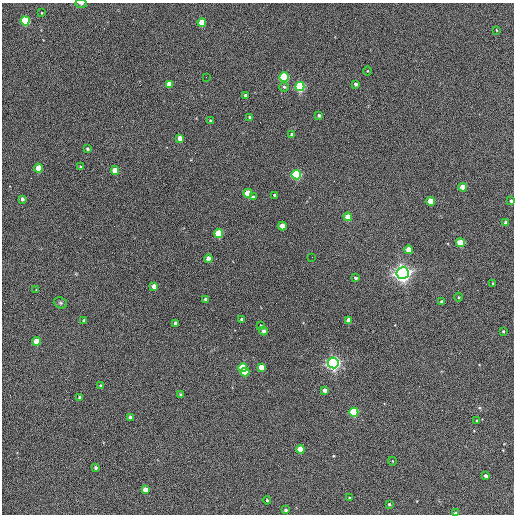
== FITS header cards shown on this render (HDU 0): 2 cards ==
NAXIS1  =                  512 / Axis length
NAXIS2  =                  512 / Axis length

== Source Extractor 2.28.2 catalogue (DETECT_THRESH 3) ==
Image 512 x 512 px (HDU 0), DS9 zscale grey, 1 PNG px = 1 image px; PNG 516 x 516 px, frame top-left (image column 1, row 512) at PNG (2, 3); each listed source drawn as its Kron ellipse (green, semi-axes under 4 px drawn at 4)
Background 398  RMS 22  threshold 64.5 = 3 sigma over >= 5 px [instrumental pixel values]
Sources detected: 76; all 76 listed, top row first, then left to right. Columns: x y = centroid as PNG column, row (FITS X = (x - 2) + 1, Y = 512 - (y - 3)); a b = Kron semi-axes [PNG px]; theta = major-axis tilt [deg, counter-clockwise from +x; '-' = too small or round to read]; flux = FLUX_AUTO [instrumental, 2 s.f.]
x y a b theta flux
81 4 6 3 -2 2.8e+03
42 13 3 2 - 8.7e+02
25 21 4 4 - 1.1e+05
202 22 4 4 - 4.1e+04
496 30 4 2 - 1.1e+03
367 71 4 3 - 1.2e+03
206 77 2 2 - 6.6e+02
284 77 5 4 - 2.0e+05
169 84 4 4 - 2.1e+04
356 84 3 3 - 3.7e+03
284 87 5 5 - 2.4e+03
300 87 5 4 - 2.5e+05
246 96 4 3 - 5.2e+03
319 115 4 3 - 2.9e+03
250 117 4 3 - 3.9e+03
210 121 3 3 - 1.7e+03
292 134 4 3 - 3.6e+03
180 138 4 4 - 1.4e+04
87 149 3 3 - 2.3e+03
80 167 4 3 - 1.4e+03
38 168 4 4 - 3.2e+04
115 171 4 4 - 2.7e+04
296 175 4 4 - 2.3e+05
463 187 4 4 - 2.6e+04
248 193 4 4 - 4.4e+04
274 195 3 3 - 2.7e+03
253 197 4 3 - 2.1e+03
22 199 3 3 - 3.5e+03
431 201 4 4 - 5.2e+04
511 201 4 3 - 2.6e+03
348 217 4 4 - 2.6e+04
506 223 4 3 - 8.8e+03
282 226 4 4 - 1.9e+04
219 233 4 4 - 8.7e+04
460 243 4 4 - 6.3e+04
409 250 4 4 - 3.3e+04
312 257 2 2 - 6.5e+02
209 259 4 4 - 1.6e+04
403 273 6 6 - 1.0e+06
355 278 3 3 - 2.7e+03
493 283 3 2 - 1.5e+03
154 286 4 4 - 1.1e+04
36 289 3 2 - 3.0e+03
459 297 4 3 - 1.2e+03
206 299 4 4 - 7.2e+03
442 302 4 4 - 6.7e+03
60 303 7 5 -21 2.8e+03
241 319 3 3 - 2.9e+03
84 320 3 3 - 2.4e+03
349 320 4 4 - 2.1e+04
176 323 4 3 - 4.8e+03
261 326 3 3 - 1.2e+03
263 331 4 4 - 4.8e+03
503 331 3 2 - 1.6e+03
37 341 4 4 - 3.2e+04
333 363 5 5 - 7.0e+05
243 367 4 4 - 7.5e+04
261 367 4 4 - 2.3e+04
245 372 4 4 - 3.0e+04
101 386 3 3 - 3.9e+03
325 390 4 4 - 7.6e+03
180 394 3 3 - 1.6e+03
80 397 3 3 - 3.3e+03
354 412 4 4 - 1.4e+05
130 417 4 3 - 4.5e+03
477 421 3 3 - 1.7e+03
300 449 4 4 - 3.5e+04
392 461 4 3 - 9.5e+02
96 468 3 3 - 3.0e+03
486 476 4 3 - 4.6e+03
145 490 4 4 - 2.0e+04
349 498 3 2 - 1.9e+03
267 500 4 3 - 1.4e+03
389 504 4 3 - 2.5e+03
286 510 3 3 - 2.6e+03
456 513 3 3 - 3.0e+03
At the frame edge (FLAGS 8, measured only in part): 2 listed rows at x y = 81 4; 456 513